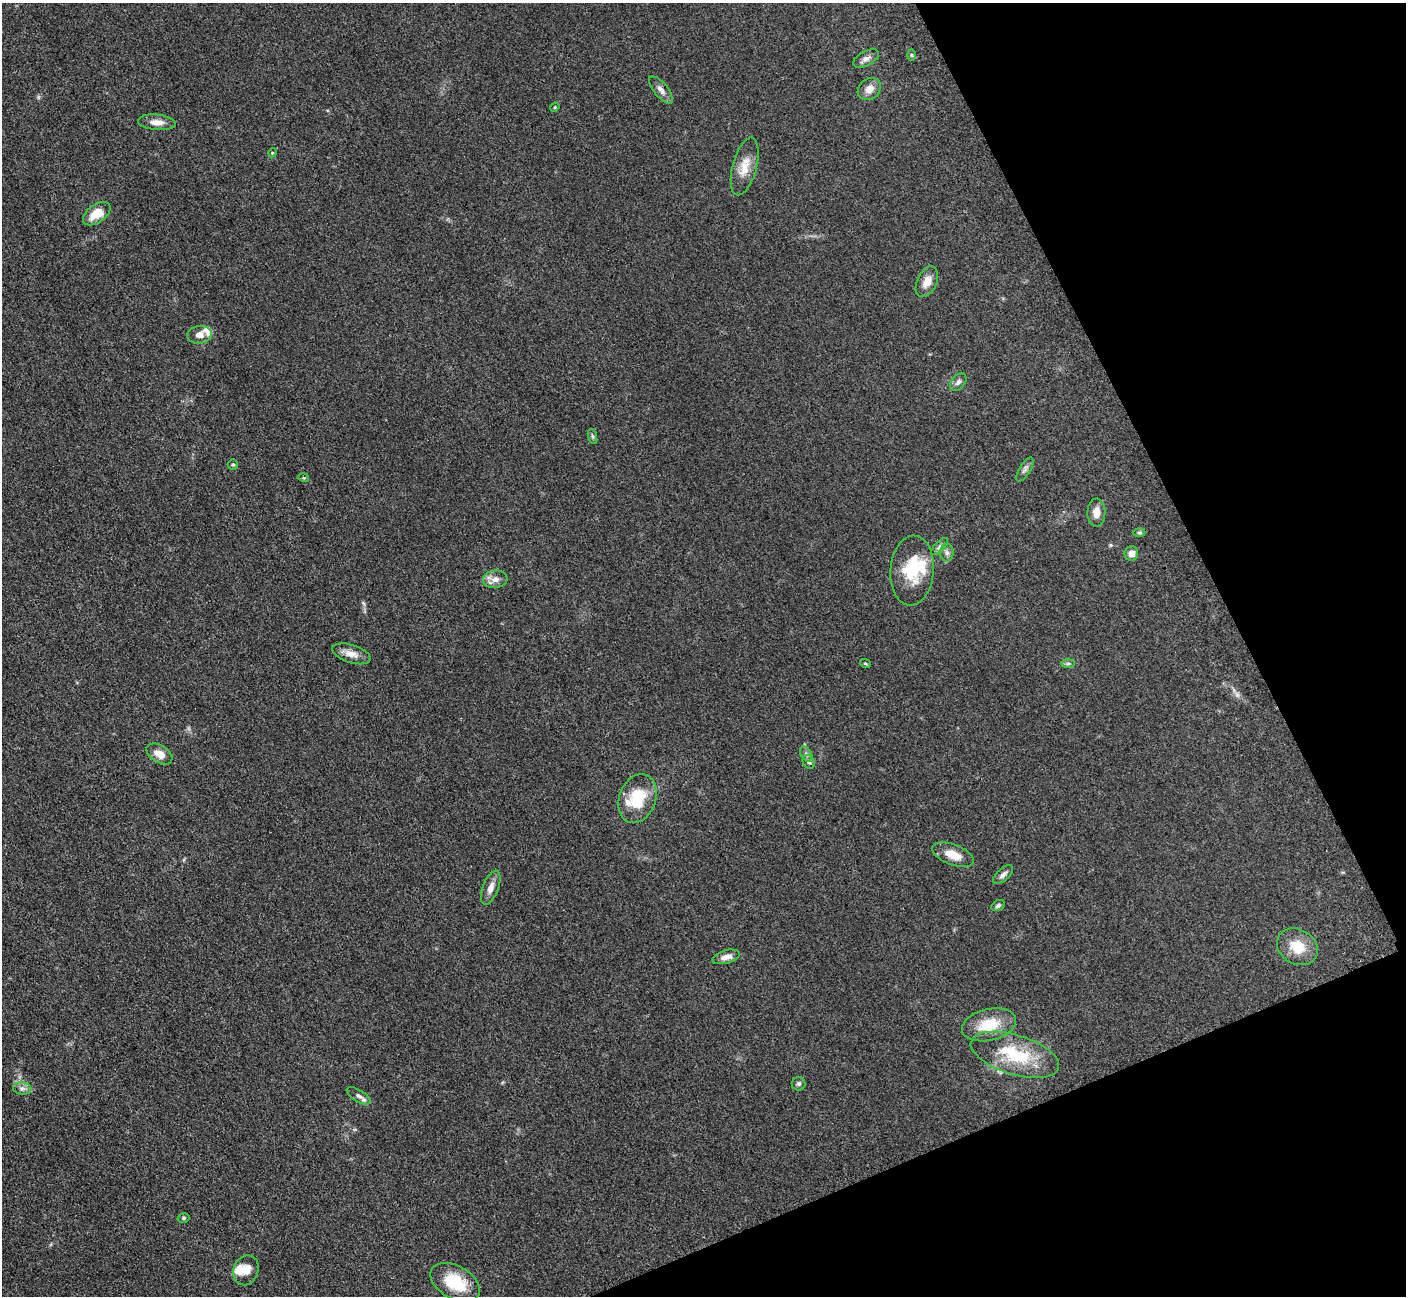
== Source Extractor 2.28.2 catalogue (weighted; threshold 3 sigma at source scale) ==
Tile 12 of 4 x 4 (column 4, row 3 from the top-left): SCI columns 4278-5681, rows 1485-2778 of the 5698 x 5663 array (HDU 1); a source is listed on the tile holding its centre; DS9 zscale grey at full resolution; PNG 1408 x 1298 px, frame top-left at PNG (2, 3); each listed source drawn as its Kron ellipse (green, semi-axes under 4 px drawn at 4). Shown black and unused: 21% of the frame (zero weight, under 3 of 5 exposures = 3% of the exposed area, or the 3 px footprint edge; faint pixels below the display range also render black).
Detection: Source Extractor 2.28.2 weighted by HDU 2 'WHT'; one run over the whole footprint, this tile lists its part. Background 0.0534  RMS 0.006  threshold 0.0269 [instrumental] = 3 sigma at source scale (4.5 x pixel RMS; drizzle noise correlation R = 1.50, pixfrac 1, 0.05/0.05 arcsec/px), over >= 5 px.
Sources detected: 49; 1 inside a brighter object's white glare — neither listed nor drawn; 4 inside a brighter listed object's ellipse — not listed separately; the other 44 listed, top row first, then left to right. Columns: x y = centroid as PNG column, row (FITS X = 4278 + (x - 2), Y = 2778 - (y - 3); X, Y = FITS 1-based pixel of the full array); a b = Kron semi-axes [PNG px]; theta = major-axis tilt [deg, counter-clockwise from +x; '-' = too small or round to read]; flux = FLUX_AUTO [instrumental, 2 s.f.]
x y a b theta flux
912 55 6 4 -90 0.76
866 59 14 7 27 3
869 89 12 10 40 5.4
661 90 17 7 -51 3.4
555 107 5 3 - 0.53
157 122 19 7 -5 5.3
272 153 4 3 - 0.56
745 166 30 12 75 9.3
97 214 15 9 35 9.5
927 282 16 9 65 5.6
199 335 12 8 8 4.3
958 382 10 6 48 2.1
592 436 8 3 -71 0.98
233 464 5 5 - 0.83
1025 469 14 5 59 2.1
304 478 5 3 - 0.62
1096 512 14 9 89 5.4
1139 533 6 4 -1 0.94
940 547 11 5 46 1.7
947 553 9 6 -89 2
1131 553 7 7 - 4.1
912 570 35 21 85 25
495 579 12 9 5 4.2
351 654 20 9 -18 5.3
865 663 5 3 - 0.62
1068 663 7 4 1 1.1
159 754 14 8 -31 6.2
806 754 8 5 -59 1.5
809 762 7 6 - 1.5
637 799 25 18 70 22
953 855 22 10 -20 8.6
1003 875 12 6 43 2.2
491 888 18 8 69 4.3
998 905 7 5 28 1.3
1297 947 21 17 -30 14
726 957 14 6 15 3.9
989 1025 27 15 13 18
1015 1055 46 19 -17 33
799 1084 7 6 - 1.3
22 1088 9 6 -6 2.2
359 1096 13 5 -31 2.6
183 1218 6 4 15 0.94
246 1270 15 12 69 6.6
455 1282 27 16 -29 22